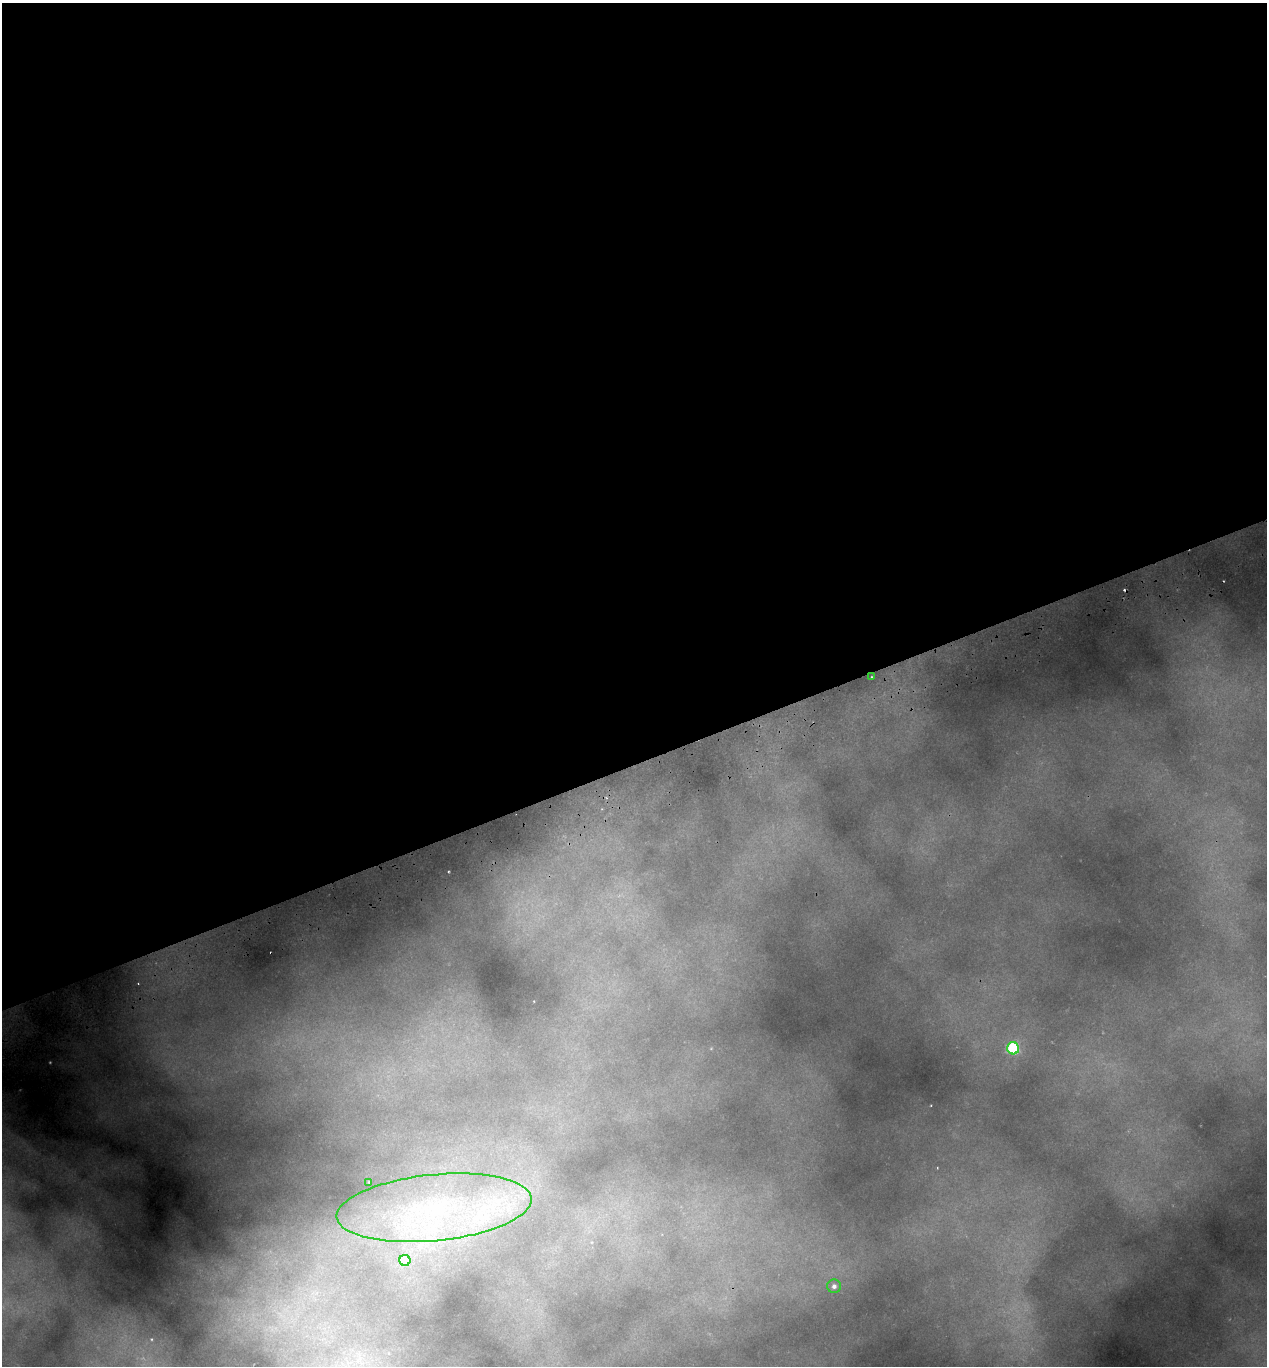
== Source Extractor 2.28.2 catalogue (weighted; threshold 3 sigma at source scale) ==
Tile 2 of 4 x 4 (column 2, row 1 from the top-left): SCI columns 1394-2658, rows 4152-5515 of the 5369 x 5573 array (HDU 1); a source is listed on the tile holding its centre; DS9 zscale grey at full resolution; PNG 1269 x 1368 px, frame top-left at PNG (2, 3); each listed source drawn as its Kron ellipse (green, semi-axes under 4 px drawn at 4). Shown black and unused: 56% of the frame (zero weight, under 2 of 3 exposures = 4% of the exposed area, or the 3 px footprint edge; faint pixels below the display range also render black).
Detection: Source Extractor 2.28.2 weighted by HDU 2 'WHT'; one run over the whole footprint, this tile lists its part. Background 0.145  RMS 0.0072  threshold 0.0323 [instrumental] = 3 sigma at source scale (4.5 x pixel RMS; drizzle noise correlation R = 1.50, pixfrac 1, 0.0396/0.0396 arcsec/px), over >= 5 px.
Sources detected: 8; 1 cosmic-ray / hot-pixel residue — neither listed nor drawn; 1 inside a brighter listed object's ellipse — not listed separately; the other 6 listed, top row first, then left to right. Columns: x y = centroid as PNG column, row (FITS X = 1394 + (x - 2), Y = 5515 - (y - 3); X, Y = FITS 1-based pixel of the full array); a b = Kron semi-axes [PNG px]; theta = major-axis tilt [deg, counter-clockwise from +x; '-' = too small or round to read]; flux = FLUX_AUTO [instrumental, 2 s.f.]
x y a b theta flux
872 677 2 2 - 0.67
1013 1048 6 6 - 70
369 1182 3 3 - 0.48
434 1208 98 33 6 160
405 1260 5 5 - 14
834 1286 7 7 - 3.5